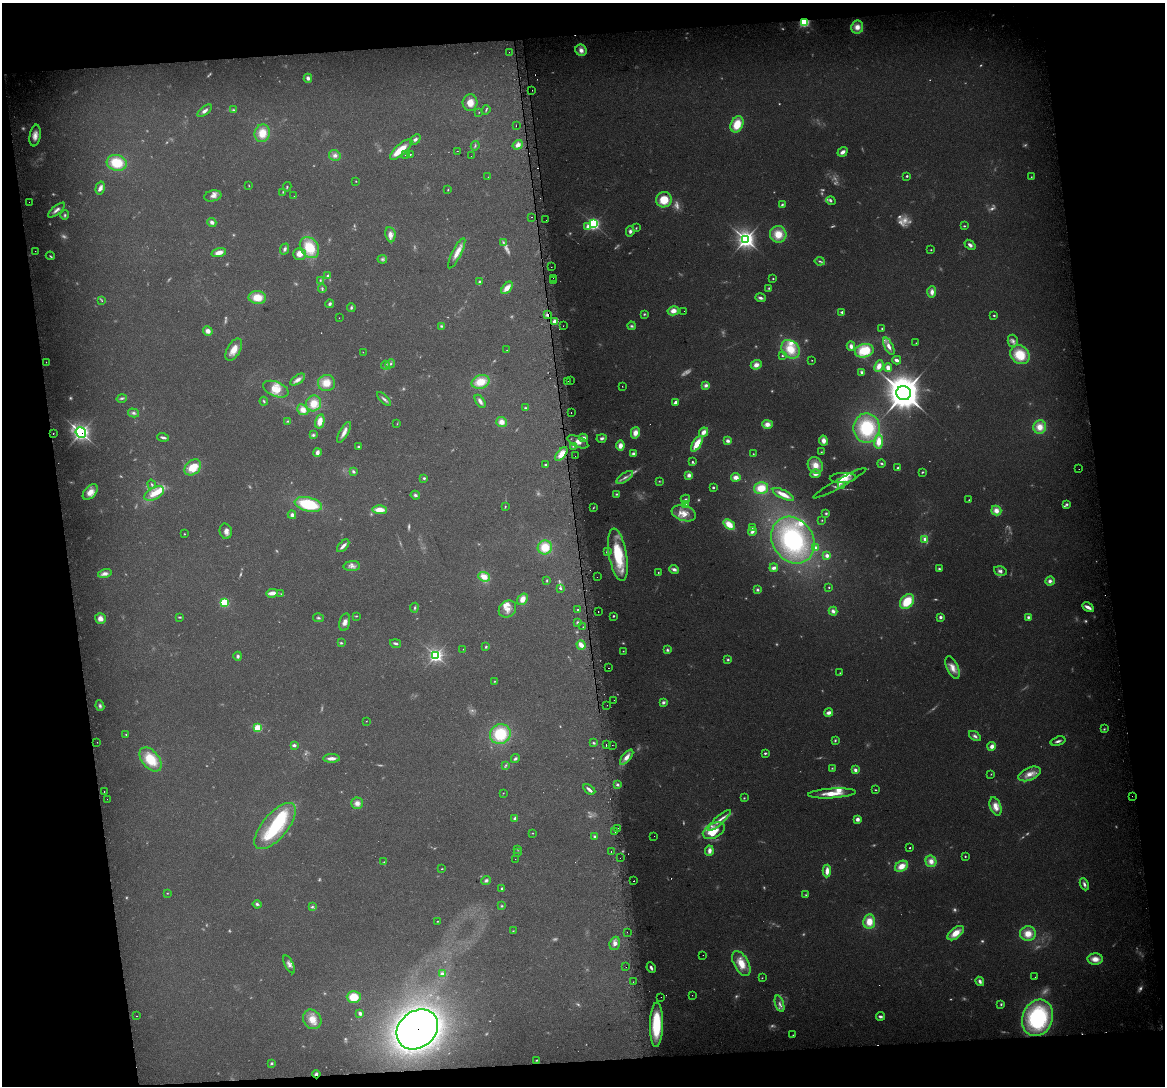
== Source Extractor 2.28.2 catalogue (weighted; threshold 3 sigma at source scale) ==
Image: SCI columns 29-4679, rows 60-4392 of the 4710 x 4405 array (HDU 1 of 3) = the unmasked area's bounding box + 8 px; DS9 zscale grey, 4 x 4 block average (1 PNG px = mean of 4 x 4 image px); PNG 1167 x 1088 px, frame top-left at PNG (2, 3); each listed source drawn as its Kron ellipse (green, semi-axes under 4 px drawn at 4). Shown black and unused: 16% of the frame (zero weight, under 2 of 3 exposures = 2% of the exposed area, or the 3 px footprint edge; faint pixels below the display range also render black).
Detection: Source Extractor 2.28.2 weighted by HDU 2 'WHT'. Background 0.192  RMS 0.013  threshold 0.0605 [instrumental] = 3 sigma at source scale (4.5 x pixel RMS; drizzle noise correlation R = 1.50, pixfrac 1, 0.0396/0.0396 arcsec/px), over >= 5 px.
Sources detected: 590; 167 too faint to see at this stretch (4 x 4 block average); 1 inside a brighter object's white glare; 12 cosmic-ray / hot-pixel residue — neither listed nor drawn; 6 coinciding with a brighter row at this scale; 33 inside a brighter listed object's ellipse — not listed separately; the other 371 listed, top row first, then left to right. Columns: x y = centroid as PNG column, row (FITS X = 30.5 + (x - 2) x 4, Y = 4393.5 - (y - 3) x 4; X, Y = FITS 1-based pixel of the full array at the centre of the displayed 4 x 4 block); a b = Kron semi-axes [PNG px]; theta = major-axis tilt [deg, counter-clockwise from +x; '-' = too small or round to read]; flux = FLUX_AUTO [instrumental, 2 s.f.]
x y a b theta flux
804 22 3 3 - 490
857 27 6 6 - 77
581 50 6 5 - 52
509 52 2 2 - 1.5
308 78 4 3 - 27
532 90 2 2 - 4.2
470 103 8 7 - 93
233 110 4 3 - 10
486 110 5 2 - 9.8
205 111 8 3 38 32
479 112 2 2 - 4
737 124 8 6 66 190
516 126 2 2 - 8.1
262 133 9 7 74 140
35 136 11 5 81 62
415 139 6 4 39 26
518 145 5 4 - 46
475 146 5 2 - 11
401 149 14 5 41 160
457 151 2 2 - 9.3
842 152 5 3 - 41
410 154 2 2 - 62
335 155 6 5 - 38
405 155 2 2 - 2.9
471 156 2 2 - 4.9
117 163 10 8 -14 260
907 176 2 2 - 16
488 177 2 2 - 3.9
1031 177 3 2 - 6.5
356 181 2 2 - 5.4
249 186 2 2 - 5
287 187 4 2 - 8.4
100 188 6 4 75 35
448 190 3 2 - 6.4
283 192 3 2 - 8.2
213 196 9 5 12 44
294 196 2 2 - 1.5
664 200 8 7 - 200
831 201 5 3 - 18
29 202 2 2 - 2.3
782 205 3 2 - 13
57 210 10 3 39 40
65 215 5 3 - 14
532 217 2 2 - 6.7
546 220 2 2 - 2.1
212 222 5 4 - 30
594 224 3 3 - 920
964 226 3 2 - 9.2
588 227 3 2 - 50
636 228 3 2 - 6.5
630 231 5 4 - 27
778 234 8 8 - 160
390 235 8 5 -83 61
746 239 4 4 - 2800
503 242 3 3 - 13
970 245 6 3 -40 32
309 248 11 8 -54 260
285 249 5 4 - 24
931 250 2 2 - 6.7
35 251 2 2 - 2.1
219 253 7 3 16 75
457 253 17 4 63 90
299 254 6 6 - 75
50 256 4 2 - 9.9
382 259 5 3 - 19
820 261 5 2 - 15
551 267 2 2 - 2.8
328 276 4 3 - 14
553 278 2 2 - 25
773 278 2 2 - 6.5
320 280 3 3 - 9.9
553 280 2 2 - 5.3
479 282 3 3 - 14
322 288 4 2 - 13
507 288 7 4 50 79
769 288 3 2 - 11
932 292 6 4 88 52
257 298 8 6 -2 150
760 298 5 3 - 26
102 300 4 2 - 8.5
330 304 4 3 - 22
351 307 4 3 - 15
673 311 6 4 12 69
684 311 2 2 - 1.8
842 312 3 2 - 21
644 314 3 2 - 10
547 315 4 2 - 17
994 315 2 2 - 11
339 318 2 2 - 6.4
555 321 2 2 - 240
441 326 4 3 - 14
563 326 2 2 - 11
631 326 4 3 - 15
882 329 3 3 - 9.2
208 331 5 4 - 48
1013 341 6 5 - 33
916 343 2 2 - 3.3
851 346 5 3 - 45
889 346 9 4 -64 51
790 349 10 8 -47 210
234 350 12 6 60 100
507 350 2 2 - 6.1
864 351 9 6 15 260
363 352 2 2 - 2.6
1020 355 10 8 -42 250
782 356 3 2 - 9.5
812 360 2 2 - 4.3
897 360 4 2 - 32
46 362 2 2 - 8.9
390 364 5 3 - 19
385 365 4 3 - 16
756 365 5 4 - 58
879 366 6 4 66 62
888 367 4 3 - 62
862 372 4 3 - 17
298 380 8 4 34 41
570 380 2 2 - 6.2
568 381 2 2 - 2.7
481 382 9 6 16 160
327 383 8 8 - 120
706 385 4 3 - 30
622 386 2 2 - 3.1
276 389 13 7 -21 140
904 393 7 7 - 18000
122 398 5 3 - 16
384 399 9 3 -46 26
264 401 4 2 - 11
480 401 7 3 -56 36
675 402 3 2 - 33
313 403 8 7 - 130
526 408 3 2 - 13
303 410 6 5 - 66
133 413 5 3 - 23
571 413 2 2 - 4.8
288 421 3 3 - 9.9
320 421 7 4 76 88
501 422 5 5 - 65
397 424 2 2 - 4.4
767 424 5 4 - 66
1040 427 7 6 - 100
867 428 15 13 90 550
81 432 5 5 - 1300
344 432 12 4 60 55
703 432 5 3 - 63
53 433 2 2 - 8.6
635 433 6 4 76 76
313 435 4 4 - 17
163 437 6 2 -15 27
583 438 4 3 - 52
602 438 5 3 - 26
728 441 4 3 - 31
823 441 5 4 - 56
879 441 7 4 84 110
578 442 11 5 -24 75
697 444 9 4 58 170
573 446 3 2 - 13
620 446 5 4 - 65
358 447 2 2 - 20
317 452 4 3 - 42
821 452 3 2 - 6.8
561 454 8 4 50 97
633 454 4 3 - 20
753 454 2 2 - 5.2
575 456 2 2 - 8.3
692 462 2 2 - 14
881 463 4 2 - 13
545 465 3 3 - 11
815 465 8 7 - 110
193 467 9 7 42 190
898 468 3 2 - 20
1079 469 2 2 - 4.9
353 471 3 3 - 21
922 472 3 2 - 9.7
815 474 5 3 - 44
689 475 4 3 - 39
625 477 9 3 33 34
736 477 4 3 - 59
424 478 3 3 - 12
843 478 13 5 3 78
659 481 3 2 - 6.6
840 483 30 3 29 65
152 484 5 2 - 11
841 486 3 2 - 7.6
713 487 2 2 - 16
761 488 7 6 - 170
90 492 9 5 49 88
154 493 11 6 29 110
616 494 3 3 - 11
783 494 11 3 -27 92
415 495 5 3 - 19
685 499 5 2 - 11
969 500 3 2 - 5.6
308 504 14 7 -13 450
686 504 3 2 - 11
1067 504 4 3 - 17
505 506 2 2 - 6.3
593 508 3 2 - 8.6
380 510 7 4 -1 110
996 511 5 4 - 67
684 513 12 7 -17 110
826 513 3 2 - 12
292 515 4 3 - 29
822 520 2 2 - 5.3
729 524 6 4 -40 130
752 527 2 2 - 7.5
226 531 8 6 -76 45
752 531 4 3 - 30
184 534 2 2 - 5.6
925 539 3 3 - 32
793 540 24 20 -58 840
343 546 8 2 47 47
545 547 7 7 - 190
816 548 3 3 - 33
607 552 3 2 - 38
618 555 26 9 -80 470
827 555 3 3 - 37
352 566 8 5 3 41
774 568 4 3 - 38
674 569 5 3 - 35
939 569 3 3 - 12
1000 571 6 4 -17 33
658 572 2 2 - 6.6
105 573 7 4 12 43
484 577 6 4 -22 89
597 577 2 2 - 1.8
547 580 3 2 - 7.8
1050 581 5 4 - 32
829 587 2 2 - 10
560 588 4 3 - 15
757 590 4 3 - 16
272 593 6 3 6 72
281 594 3 2 - 5
523 599 6 4 54 77
907 602 8 6 48 260
224 603 3 3 - 300
1088 607 6 2 -29 63
414 608 5 2 - 12
507 609 9 8 - 70
578 609 2 2 - 4.7
833 611 4 3 - 33
598 612 2 2 - 4.5
356 616 2 2 - 5.7
613 616 2 2 - 22
180 617 4 2 - 10
940 617 3 3 - 24
1028 617 4 3 - 20
100 618 6 5 - 66
318 618 5 3 - 15
345 622 9 5 77 49
577 622 3 2 - 9.1
583 627 2 2 - 2.7
341 643 4 3 - 11
395 643 5 2 - 20
581 645 5 3 - 79
486 646 4 2 - 12
463 649 2 2 - 2.9
667 650 4 3 - 19
623 651 2 2 - 4.6
435 655 3 3 - 1900
238 656 4 3 - 20
728 660 3 3 - 13
609 668 2 2 - 8.3
952 668 12 5 -68 84
840 673 2 2 - 4.5
495 681 2 2 - 5.1
614 700 2 2 - 4.1
663 702 4 3 - 23
607 705 2 2 - 2.8
100 706 5 4 - 25
829 713 4 3 - 44
366 721 2 2 - 3.5
258 728 3 3 - 210
1104 729 3 3 - 10
126 734 2 2 - 6
500 734 10 10 - 360
975 736 7 3 -34 25
835 740 3 3 - 11
1058 741 7 2 16 25
97 742 2 2 - 3.9
593 743 4 2 - 11
606 744 2 2 - 21
294 745 4 3 - 21
612 745 2 2 - 2.1
992 746 4 4 - 51
765 753 3 2 - 17
627 757 9 4 51 63
331 758 8 3 1 56
150 759 14 8 -51 250
515 759 4 3 - 18
506 765 2 2 - 8.3
832 768 3 2 - 7.1
855 770 3 3 - 31
991 774 2 2 - 5
1030 774 12 6 22 88
617 785 3 3 - 17
589 789 7 3 -33 30
876 790 3 2 - 6.8
104 791 2 2 - 10
503 793 2 2 - 3.9
832 793 24 5 3 140
1132 796 2 2 - 1.8
744 798 3 2 - 7.6
107 799 2 2 - 2.4
357 803 6 5 - 51
996 806 9 5 -71 90
515 818 2 2 - 54
857 819 2 2 - 84
719 820 14 3 42 65
275 826 28 12 50 560
617 828 2 2 - 6.6
615 831 2 2 - 3.5
714 831 12 7 27 190
533 833 2 2 - 4.7
595 836 3 2 - 12
654 836 2 2 - 1.8
910 848 2 2 - 7.2
518 849 3 2 - 7.5
611 851 2 2 - 3.3
709 851 5 3 - 51
518 852 3 2 - 6.6
965 856 2 2 - 8.9
620 858 2 2 - 13
515 859 2 2 - 1.8
931 861 6 5 - 67
384 862 3 2 - 6.8
901 866 7 5 29 100
442 869 2 2 - 5.7
827 871 6 3 87 80
486 880 5 3 - 22
633 881 2 2 - 22
1084 884 6 3 -66 28
502 888 2 2 - 13
167 893 2 2 - 4.6
806 895 3 2 - 7.7
257 904 4 3 - 18
502 906 3 3 - 9.1
312 907 4 3 - 14
437 921 3 2 - 4.7
869 922 7 6 - 130
513 931 3 2 - 4.9
627 932 2 2 - 2.4
956 933 9 5 38 130
1028 934 8 7 - 120
615 943 7 5 72 42
703 955 2 2 - 4.6
1095 959 7 5 1 86
289 964 10 4 -63 37
741 964 13 7 -62 150
626 967 2 2 - 8.3
651 968 5 2 - 22
442 974 4 4 - 23
1035 977 2 2 - 13
762 978 3 2 - 4.6
980 981 5 3 - 27
633 982 2 2 - 5.2
692 995 2 2 - 4.2
354 997 7 6 - 180
661 997 2 2 - 2.9
779 1004 8 3 -72 30
1001 1004 3 3 - 11
360 1013 4 3 - 21
136 1016 2 2 - 5.1
880 1016 4 3 - 25
1038 1018 19 15 69 1000
312 1019 10 8 -55 120
656 1025 22 6 89 380
417 1029 22 18 40 4900
793 1035 2 2 - 4.4
537 1060 3 2 - 6.9
272 1063 2 2 - 24
316 1074 4 3 - 21
Overlapping masked pixels (flux is a lower limit): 6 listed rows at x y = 804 22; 547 315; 81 432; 561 454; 417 1029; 316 1074